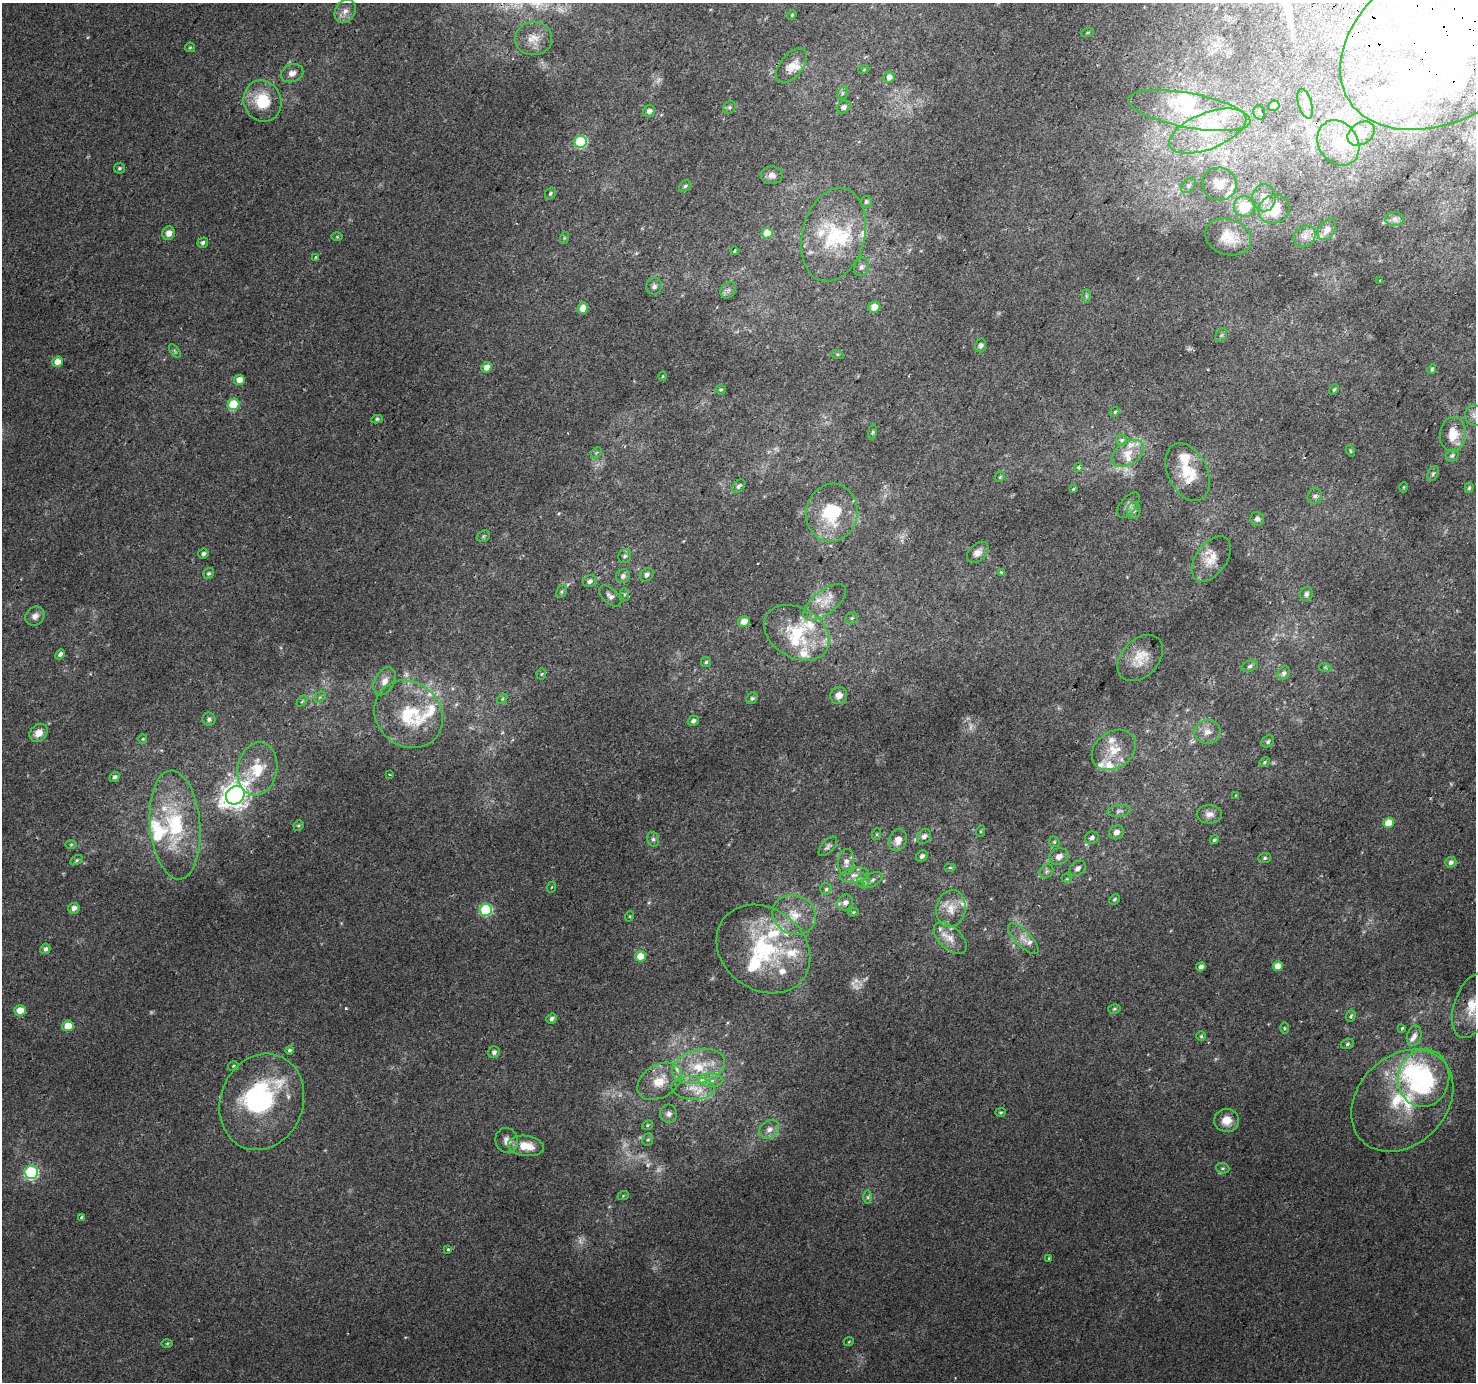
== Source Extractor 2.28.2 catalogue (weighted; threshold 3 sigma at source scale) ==
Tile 10 of 4 x 4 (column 2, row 3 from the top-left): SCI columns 1504-2977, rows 1671-3050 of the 5947 x 6033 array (HDU 1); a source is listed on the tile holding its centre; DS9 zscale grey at full resolution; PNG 1478 x 1384 px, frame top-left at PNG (2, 3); each listed source drawn as its Kron ellipse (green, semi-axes under 4 px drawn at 4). Shown black and unused: <1% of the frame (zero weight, under 2 of 3 exposures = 2% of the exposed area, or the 3 px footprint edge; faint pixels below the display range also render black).
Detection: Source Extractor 2.28.2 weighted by HDU 2 'WHT'; one run over the whole footprint, this tile lists its part. Background 0.00369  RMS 0.0038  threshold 0.0172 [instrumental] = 3 sigma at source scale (4.5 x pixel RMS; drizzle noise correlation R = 1.50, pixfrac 1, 0.0396/0.0396 arcsec/px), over >= 5 px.
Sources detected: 284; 13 too faint to see at this stretch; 10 inside a brighter object's white glare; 1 cosmic-ray / hot-pixel residue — neither listed nor drawn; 43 inside a brighter listed object's ellipse — not listed separately; the other 217 listed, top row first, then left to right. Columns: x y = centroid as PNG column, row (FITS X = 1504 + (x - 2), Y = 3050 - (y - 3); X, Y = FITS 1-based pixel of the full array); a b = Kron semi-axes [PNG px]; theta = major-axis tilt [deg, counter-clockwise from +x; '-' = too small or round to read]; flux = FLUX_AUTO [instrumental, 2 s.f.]
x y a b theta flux
345 11 12 9 52 2.7
792 15 5 4 - 0.49
1088 32 7 3 19 0.39
1452 35 122 80 32 320
533 39 18 16 5 5.4
190 47 5 4 - 0.52
791 66 20 11 51 4.4
864 69 6 3 21 0.36
292 73 11 8 20 2.3
889 77 5 5 - 2.6
842 93 7 5 61 0.74
262 101 21 19 -68 14
1305 104 15 7 -73 2.4
1274 106 5 5 - 3.2
729 107 7 5 44 0.76
844 107 7 6 - 1.3
649 111 6 5 - 1.5
1189 111 62 17 -11 25
1259 113 7 5 -70 0.87
1208 131 41 18 22 21
1361 133 15 10 33 3.9
581 142 6 6 - 36
1338 143 24 19 -56 13
119 168 5 5 - 0.7
772 175 11 9 2 1.9
1219 184 17 16 - 5.4
685 186 6 5 - 0.66
1189 186 8 6 45 1.1
550 193 6 5 - 0.81
1264 198 13 11 -85 3.3
866 202 6 5 - 0.74
1244 207 10 10 - 11
1274 209 16 14 26 7.1
1395 219 9 7 0 1.4
1327 229 12 8 58 2.5
169 233 7 6 - 2.8
767 233 5 5 - 7.5
833 235 47 31 76 27
1305 236 12 10 42 2.6
337 237 6 4 -1 0.42
1228 237 23 18 -20 7.3
564 238 6 4 72 0.44
203 243 5 4 - 0.91
734 251 4 3 - 0.41
316 258 3 3 - 2.1
861 267 9 7 65 1.2
1380 280 2 2 - 0.37
654 286 8 7 - 1.4
728 290 9 7 48 1.4
1086 296 7 4 -90 0.64
874 307 6 5 - 4.1
583 308 6 5 - 5.3
1221 335 7 5 59 0.79
981 345 7 5 76 0.98
175 351 8 4 -53 0.64
837 354 6 4 -18 0.47
58 362 5 5 - 3.8
487 367 5 5 - 2.7
1432 369 5 4 - 0.67
663 376 4 3 - 0.31
239 380 5 5 - 3.5
721 390 5 5 - 0.62
1334 390 5 3 - 0.55
233 404 6 5 - 17
1115 412 5 4 - 0.61
1474 415 10 9 - 1.9
377 419 5 4 - 0.69
872 432 8 4 81 0.61
1453 434 17 13 85 6.6
1122 440 5 5 - 1.4
1350 451 6 4 -60 0.53
596 453 6 4 45 0.56
1128 453 18 11 32 5.4
1452 456 7 5 39 0.82
1078 467 4 3 - 1.8
1188 472 31 19 -64 12
1433 474 8 5 63 0.8
1000 477 6 4 47 0.51
739 486 8 5 46 1
1404 487 5 3 - 0.31
1469 488 5 4 - 0.56
1073 489 3 3 - 0.39
1315 496 7 7 - 1.2
1129 505 15 8 51 1.9
1134 511 8 6 88 1.4
832 513 29 25 80 21
1257 519 7 7 - 1.2
483 536 7 5 22 0.59
978 552 12 8 44 2.3
203 554 5 5 - 0.98
625 556 7 6 - 0.94
1211 559 25 15 54 6.3
1001 572 4 3 - 1.1
209 573 6 5 - 0.77
647 575 7 6 - 1.3
623 576 7 6 - 1.6
590 581 7 6 - 1.5
562 592 7 5 57 0.64
624 594 6 4 -72 0.59
1306 594 7 6 - 1.3
610 596 13 7 -42 2
825 602 25 12 38 6.4
35 616 10 8 41 2.1
852 618 6 5 - 0.69
744 622 6 5 - 3.2
797 633 35 25 -31 21
60 654 5 4 - 1.2
1140 658 26 18 47 7.9
706 662 5 5 - 0.6
1250 666 8 5 20 0.92
1325 667 6 4 -19 0.4
1284 673 7 5 49 1.2
541 674 5 5 - 0.48
385 681 15 9 61 3.1
839 695 8 8 - 2.6
320 697 6 4 44 0.63
752 698 6 5 - 0.68
502 699 6 4 46 0.58
302 701 6 4 45 0.46
409 714 36 32 -42 21
209 719 6 6 - 0.91
693 721 5 5 - 1.3
1207 732 13 12 - 3.4
38 733 10 8 45 3.4
143 739 5 4 - 0.42
1268 742 7 5 41 0.74
1114 750 24 18 36 8.4
1264 762 5 4 - 0.52
257 769 27 20 79 12
389 774 4 2 - 0.3
115 777 5 4 - 1
235 795 10 8 42 360
1236 796 3 3 - 1.6
1119 811 12 6 7 1.3
1209 814 13 9 -1 2.6
1388 823 5 5 - 5.8
175 825 54 25 -85 33
298 825 5 5 - 0.53
981 831 5 3 - 0.38
1116 832 8 6 32 1.9
877 834 6 4 72 0.45
924 836 8 6 49 1.6
1092 838 7 6 - 1.1
653 839 7 6 - 0.99
898 840 11 8 70 3.1
1214 840 5 4 - 0.57
1054 842 5 5 - 0.54
71 845 6 4 1 0.51
828 846 12 6 47 1.2
922 856 6 5 - 1.3
1059 856 9 8 - 2.4
1265 858 6 5 - 0.71
77 860 6 4 28 0.61
846 862 13 8 87 2.5
1451 862 6 5 - 1.3
950 867 6 4 0 0.45
1078 868 9 6 39 1.4
1046 871 7 6 - 0.92
854 875 15 7 10 2.5
1067 879 5 3 - 0.34
873 880 11 6 33 1.4
863 881 7 6 - 1.3
552 887 6 3 69 0.38
826 889 5 5 - 0.63
1114 899 6 4 44 0.71
845 903 8 7 - 2.1
74 908 6 5 - 2
951 908 19 14 81 5.8
486 910 6 6 - 37
853 912 5 4 - 0.4
794 915 22 19 -23 10
630 916 5 3 - 0.35
950 938 20 11 -43 4.6
1023 939 20 7 -45 3.1
45 949 5 5 - 1.1
763 949 50 41 -37 42
640 956 5 5 - 6.1
1278 966 5 5 - 4.7
1201 967 5 4 - 1.4
1472 1006 34 18 70 12
1114 1009 6 4 15 0.61
20 1010 6 5 - 5
1351 1016 6 4 69 0.63
552 1019 5 4 - 1.2
68 1026 5 5 - 7
1284 1028 6 4 -90 0.47
1402 1029 4 3 - 0.61
1201 1036 4 4 - 0.48
1414 1036 10 7 73 1.8
1347 1044 7 5 18 0.67
289 1050 4 4 - 0.69
494 1052 6 5 - 1.3
233 1066 5 4 - 0.57
699 1067 27 16 15 13
1424 1078 29 25 80 49
711 1080 12 6 0 2.3
659 1081 24 16 32 8.3
693 1088 22 11 -4 6.1
1402 1101 57 44 45 32
262 1102 49 41 69 57
1000 1112 5 4 - 0.53
669 1114 9 8 - 1.6
1227 1120 12 11 - 5
647 1125 5 4 - 0.51
769 1129 10 8 39 2.6
507 1140 12 11 - 2.8
648 1140 6 5 - 0.61
526 1146 18 10 -8 6.7
1223 1168 7 5 -18 0.67
31 1172 7 6 - 59
623 1196 6 3 20 0.42
868 1197 6 4 89 0.72
82 1217 4 3 - 1.4
448 1249 3 3 - 1.7
1049 1258 3 3 - 2.6
849 1341 5 3 - 0.33
167 1343 6 4 1 0.42
Overlapping masked pixels (flux is a lower limit): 2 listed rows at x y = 1452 35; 1188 472
Isophote crosses this tile's border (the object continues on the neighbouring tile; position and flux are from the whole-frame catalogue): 3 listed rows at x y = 1452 35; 1474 415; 1472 1006
Unlisted compact peaks at least as high as the median listed source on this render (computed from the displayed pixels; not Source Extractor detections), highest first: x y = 346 1008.